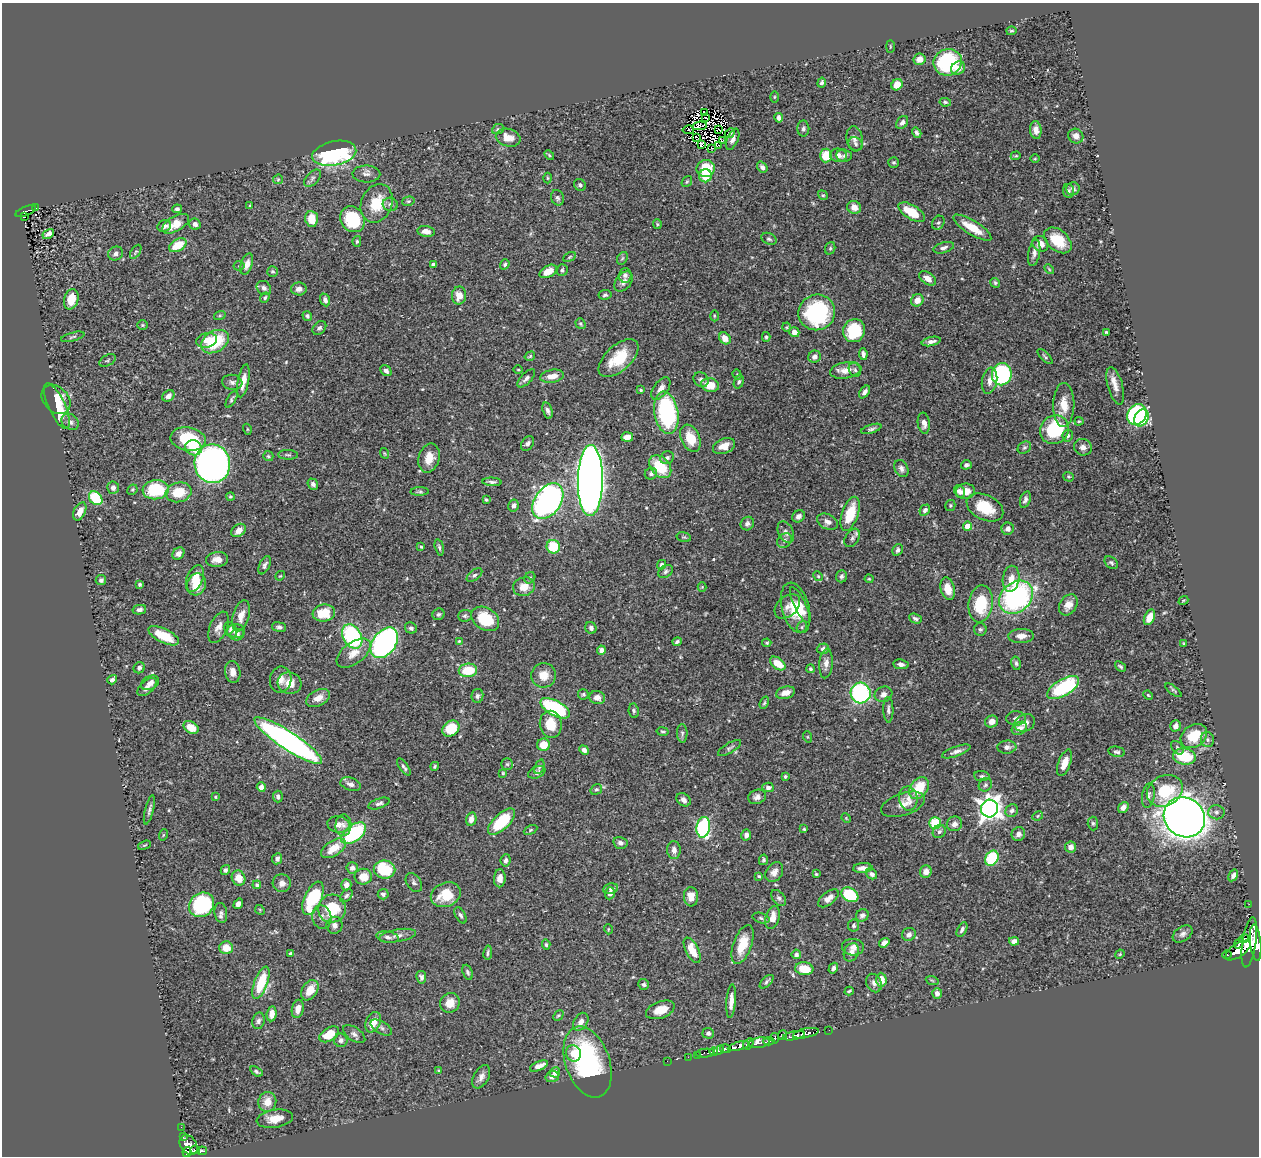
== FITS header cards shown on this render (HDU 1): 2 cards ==
NAXIS1  =                 1257
NAXIS2  =                 1154

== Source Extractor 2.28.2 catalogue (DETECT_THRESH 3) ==
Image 1257 x 1154 px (HDU 1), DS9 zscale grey, 1 PNG px = 1 image px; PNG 1261 x 1158 px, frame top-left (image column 1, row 1154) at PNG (2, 3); each listed source drawn as its Kron ellipse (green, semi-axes under 4 px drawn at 4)
Background 0.433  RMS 0.018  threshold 0.053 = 3 sigma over >= 5 px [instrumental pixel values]
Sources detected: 523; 5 with non-positive FLUX_AUTO (blend fragments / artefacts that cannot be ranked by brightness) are neither listed nor drawn; of the other 518, the 500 brightest by FLUX_AUTO listed and drawn (18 fainter detections omitted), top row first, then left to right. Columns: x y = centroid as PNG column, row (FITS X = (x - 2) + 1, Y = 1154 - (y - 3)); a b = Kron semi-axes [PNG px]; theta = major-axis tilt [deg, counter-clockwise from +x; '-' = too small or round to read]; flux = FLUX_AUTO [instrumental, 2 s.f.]
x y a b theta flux
1011 31 5 4 - 1.7
890 47 6 3 90 1.3
920 59 6 5 - 11
948 62 14 13 - 100
958 68 7 6 - 10
822 83 5 4 - 2.5
897 85 6 5 - 17
774 97 6 4 89 1.2
945 102 6 4 -10 2.3
705 112 4 2 - 1.7
705 118 3 2 - 1.4
779 118 4 4 - 4.2
902 122 7 5 54 4.3
700 126 7 4 6 1.6
498 129 6 5 - 2
718 129 3 2 - 1.7
803 129 8 6 89 3.1
688 130 6 2 11 2
1036 130 9 5 -84 6.7
730 133 5 4 - 1.6
917 133 5 4 - 3.3
1076 136 8 7 - 7.3
696 137 3 2 - 1.6
508 138 12 9 -13 15
733 139 11 5 67 5.9
855 139 13 8 -81 6
722 141 3 2 - 2.1
855 144 7 6 - 3
701 145 3 2 - 1.2
719 145 3 2 - 1.1
712 148 4 2 - 1
334 153 22 12 11 220
549 155 6 3 -46 1.4
826 155 7 6 - 26
838 155 8 6 -9 6.9
844 156 8 6 -5 3
1016 156 5 4 - 1.6
1035 159 4 3 - 1
894 163 5 5 - 2
762 167 6 4 -53 3.8
706 168 9 8 - 35
366 174 14 8 -1 5.7
705 176 6 6 - 25
312 178 10 6 46 3.4
547 178 5 3 - 1.3
278 179 5 4 - 1.5
687 182 6 4 53 1.7
580 185 6 5 - 2.8
1073 189 7 6 - 4.3
1068 191 7 5 -81 2.7
823 195 5 4 - 1.7
557 198 8 6 -71 2.8
408 201 6 4 18 1.7
377 203 20 15 67 33
390 204 7 6 - 3.6
250 205 4 3 - 1.2
854 207 7 6 - 8.5
36 208 2 2 - 1.3
177 209 5 4 - 2.7
26 211 11 4 21 89
912 212 15 7 -31 32
24 217 4 2 - 10
312 219 8 6 -85 23
353 219 14 11 -53 66
938 223 7 6 - 2.8
176 224 15 7 29 22
195 224 6 5 - 5.4
657 224 5 4 - 1.4
164 226 7 5 28 3.3
972 228 22 7 -32 25
426 231 9 5 -9 8.8
48 234 6 4 31 7.1
769 239 8 5 -26 2.6
1058 240 16 10 -40 31
357 241 5 4 - 1.8
1040 244 8 7 - 11
178 245 9 6 31 27
830 248 6 5 - 2.1
944 248 10 5 16 4.1
136 252 8 4 56 1.9
116 253 7 6 - 4.3
1034 253 13 6 80 6
569 257 7 4 28 1.5
622 258 7 5 58 1.9
247 264 11 5 71 9.6
433 264 4 3 - 3
505 264 5 4 - 2.5
239 266 5 5 - 1.6
1049 269 6 3 -46 1.3
562 270 6 5 - 2.7
273 271 5 5 - 2
548 271 9 5 31 16
625 275 7 6 - 4.3
927 278 9 6 -35 8
623 282 11 7 52 6.6
995 283 5 4 - 2.1
264 288 8 6 -42 4.1
299 289 8 6 -1 5.5
605 295 6 5 - 2.4
459 296 9 7 89 13
265 298 5 4 - 1.9
71 299 10 7 75 22
325 300 6 4 -66 4.1
917 300 6 6 - 10
817 312 18 17 - 140
220 315 6 4 19 1.6
307 316 5 4 - 2.9
714 316 5 3 - 1.3
580 324 6 4 -53 1.7
142 325 5 4 - 1.6
786 327 4 4 - 1.3
319 328 8 6 47 3.2
854 331 12 11 - 62
794 332 5 4 - 7.1
1106 332 3 3 - 1.3
73 337 12 3 15 2.1
766 337 5 4 - 1.8
725 338 6 5 - 9.8
207 340 10 7 13 9.2
931 341 9 4 13 4.7
215 342 15 10 31 58
863 354 6 3 -81 3.3
530 356 5 3 - 1.5
815 357 6 6 - 6.3
1045 357 10 3 -44 2
618 358 24 13 42 39
107 360 9 5 30 2.4
518 369 5 3 - 1.1
846 370 16 8 10 11
855 370 7 5 -58 2.7
386 371 6 4 -41 4.7
1002 374 11 10 - 170
737 375 5 4 - 1.4
552 376 12 6 10 12
526 378 11 5 46 3.9
701 380 8 6 -41 3.8
243 381 17 5 79 13
989 381 13 7 79 7.8
232 382 10 7 -8 4.3
739 382 7 5 68 2.3
710 385 9 7 -8 18
1115 386 19 7 -74 9.6
661 389 13 7 53 8.3
641 390 4 3 - 1.6
865 392 7 4 52 4.6
168 396 7 5 38 5.5
56 399 16 12 -47 25
232 399 9 3 61 2.4
1064 405 22 10 89 21
57 406 25 8 -65 31
548 411 8 5 -72 3.6
666 413 21 12 -80 140
1137 415 11 9 58 120
1141 418 9 6 63 150
1079 421 4 4 - 1.4
70 422 9 7 -39 5.2
924 423 10 6 -82 7.3
247 429 5 3 - 1.1
871 429 10 4 18 3.1
1055 430 15 14 - 78
1068 435 6 5 - 3.3
627 437 6 4 6 9
690 438 14 9 -66 24
188 439 18 12 -10 56
528 444 8 6 54 3.2
724 446 11 7 22 14
1083 447 9 8 - 6.5
194 448 8 7 - 22
1024 448 7 5 36 2.5
384 453 5 3 - 1.1
288 455 10 4 -2 2.4
268 456 5 5 - 1.7
429 458 15 10 75 16
667 458 7 6 - 4.1
212 464 19 18 - 530
966 465 5 4 - 3.4
660 467 13 9 -48 42
901 469 9 6 -63 4.9
651 474 6 5 - 2.9
1068 477 5 4 - 1.6
590 481 35 12 89 1600
492 482 9 4 -3 3.2
313 484 6 5 - 3.8
113 488 6 6 - 5
132 490 5 5 - 1.5
156 490 13 9 6 67
420 491 9 4 1 2.3
959 491 6 5 - 5.5
965 491 9 7 7 13
179 492 13 9 13 27
230 497 4 4 - 1.9
96 498 8 5 -45 49
486 499 3 3 - 1.9
1025 500 8 5 70 3.9
548 501 20 13 54 490
513 505 6 5 - 4.4
950 505 6 5 - 1.8
985 507 19 12 -27 38
925 510 6 4 47 2.9
80 511 10 5 63 11
850 514 18 8 71 37
799 516 7 5 40 4.5
828 522 11 7 -26 6.3
747 524 7 6 - 3.7
968 526 4 4 - 24
1008 529 6 6 - 5.3
239 530 8 6 37 9.9
786 532 11 7 -63 4.8
684 537 7 4 -14 2.1
852 538 10 6 58 3.7
785 540 8 6 47 3.8
421 547 3 3 - 1.6
439 547 8 4 -77 2.5
553 547 7 6 - 46
898 550 6 5 - 3.7
178 553 6 5 - 5.5
217 559 11 7 6 10
1111 563 7 5 -41 2.4
265 565 10 5 65 3.7
661 565 5 4 - 2.9
666 571 8 5 36 3
474 575 9 5 39 3.4
280 576 5 4 - 1.3
818 576 5 4 - 1.4
841 576 6 5 - 3.3
530 578 6 5 - 2.3
195 579 14 8 68 17
869 579 4 4 - 1.2
1011 579 13 8 82 12
101 580 5 5 - 3.1
140 584 4 3 - 2.4
197 584 11 9 74 22
524 587 11 9 17 16
702 587 4 4 - 1.2
948 589 11 7 -76 18
1016 597 19 14 42 230
1183 600 5 2 - 1.2
981 604 18 12 82 54
800 605 20 6 -64 13
1068 605 11 8 58 10
787 607 14 10 41 8.4
796 608 26 13 -74 34
139 610 7 4 12 3.8
324 613 11 8 8 28
438 614 6 5 - 2.8
241 616 16 8 74 11
465 616 7 6 - 2.3
1149 617 8 5 66 15
915 618 6 4 -23 2.7
485 619 15 11 -33 49
219 627 16 8 67 8.6
279 627 7 5 -9 3.4
802 627 6 5 - 1.8
411 628 6 5 - 3.2
591 628 6 5 - 3.9
980 629 6 6 - 2.6
231 630 8 6 -65 3.9
236 631 9 6 1 4.6
237 635 7 5 22 3.7
164 636 17 7 -26 26
352 636 13 9 -61 130
1021 636 13 7 2 8.9
459 641 3 3 - 1.2
677 642 5 3 - 2.4
384 643 17 11 53 370
767 643 4 4 - 1.7
1184 644 3 3 - 1.5
823 649 6 5 - 3.2
601 650 4 4 - 6.1
354 653 20 10 36 15
778 663 9 5 -36 21
826 663 15 6 85 7.3
1016 663 7 5 -75 2.7
901 664 8 5 -8 4.1
1120 667 6 4 -40 2.3
139 668 6 5 - 3.6
810 669 4 4 - 2.4
468 670 9 7 8 37
233 672 11 7 -83 8.9
544 675 12 12 - 16
112 680 5 4 - 3.6
281 680 13 10 80 9.6
150 683 9 6 28 5.3
290 683 12 10 -15 15
147 687 11 6 41 6.8
1063 688 18 8 30 99
1173 690 10 3 -39 1.8
786 693 10 6 15 9.2
861 693 10 10 - 170
583 694 5 5 - 2.2
883 694 9 7 21 5.9
1148 695 5 4 - 1.4
477 696 7 6 - 3
318 698 13 8 27 11
597 698 8 6 -14 8.6
764 703 6 4 70 1.9
555 708 16 7 -28 130
888 710 13 5 -89 4
634 711 7 5 -81 2.2
1016 718 10 7 1 4.7
992 722 7 6 - 7.1
1025 723 11 8 26 7.5
551 724 13 11 -83 25
1175 726 5 5 - 6.5
191 727 8 6 -31 16
451 728 9 7 41 38
1019 728 8 6 30 7.5
662 731 6 4 -11 1.7
682 733 9 5 -88 2.9
1194 736 14 11 36 33
808 737 6 4 -71 1.3
1207 740 7 6 - 3.5
288 741 40 9 -33 490
544 745 6 6 - 21
1007 747 9 6 4 5.3
729 748 13 5 30 3.3
1177 748 7 5 -50 2.7
584 750 5 4 - 4.5
956 751 15 5 20 5.5
1117 752 8 5 -10 3.2
1184 756 11 8 -10 50
1065 763 14 6 70 15
507 764 5 5 - 2
435 766 4 4 - 1.9
404 767 10 4 -55 2.9
539 767 8 4 67 2.1
537 772 9 5 22 3.9
503 773 3 3 - 1.3
785 776 4 3 - 2
982 776 8 5 -6 2.5
351 784 10 6 -17 5.3
985 785 7 6 - 2.7
261 787 5 4 - 6.6
768 787 6 5 - 4.2
919 788 12 8 54 36
596 789 6 5 - 2
1165 791 19 15 28 49
1148 795 12 6 80 4.6
215 797 4 3 - 1.2
278 797 6 5 - 4.2
757 797 9 7 20 5.4
908 798 12 9 -81 9.4
683 800 8 6 -35 4.6
379 803 11 5 19 3.7
903 804 23 11 18 14
1123 807 6 4 52 6.3
989 808 9 8 - 1000
149 810 15 3 76 3.5
1012 811 7 6 - 3.8
1216 812 8 7 - 4.1
1038 816 6 4 24 1.5
1184 817 21 19 -35 1600
846 818 5 4 - 1.1
471 819 7 5 77 8.3
501 822 17 8 44 59
935 823 6 5 - 50
1093 823 7 5 -87 2.1
338 824 11 8 -10 7.7
954 824 8 7 - 6.3
343 825 11 8 86 6.7
703 827 10 6 82 180
804 829 4 3 - 1.5
530 830 7 4 28 1.6
939 832 7 6 - 3.8
354 833 14 8 39 110
1018 834 7 6 - 5.4
163 835 6 3 71 1.3
746 835 5 5 - 4.3
620 843 7 6 - 4.3
145 845 7 3 21 1.3
1071 847 5 5 - 6.7
333 848 14 7 33 20
674 850 9 6 -86 6.2
992 858 8 6 56 78
277 859 5 5 - 3.9
506 860 6 5 - 3.6
763 860 5 4 - 2.5
352 868 6 5 - 5.2
863 868 10 5 4 6.7
225 870 5 4 - 3
384 870 11 9 -9 58
774 872 11 8 54 7.4
926 872 6 5 - 7.2
816 874 3 3 - 1.4
871 874 6 5 - 3.8
1233 875 6 4 58 4.6
759 876 4 3 - 1.5
363 877 9 8 - 15
238 878 8 6 -64 14
500 878 9 6 87 8.3
414 882 10 7 -55 3.7
282 883 9 9 - 7
257 885 4 3 - 2.3
346 885 6 5 - 6.3
610 889 8 5 9 2.7
610 893 6 4 71 5.5
383 894 5 5 - 3
446 895 15 12 23 31
850 895 9 6 -32 64
346 896 7 5 50 2.7
691 897 9 7 -85 11
313 898 18 8 66 68
779 898 9 6 -51 3.4
828 898 12 6 38 8.8
238 904 5 4 - 4.9
1249 904 2 2 - 4.3
202 905 13 11 42 100
332 909 14 13 - 48
260 910 5 4 - 1.2
221 913 10 6 -82 4
460 915 9 5 -60 3
862 915 6 6 - 3.8
322 917 12 9 -77 7.3
761 918 8 5 -17 2.5
772 918 12 7 75 14
335 925 8 8 - 5.5
854 926 6 5 - 2.2
608 929 5 3 - 1
962 929 8 4 61 3.4
909 934 7 6 - 5.2
1183 934 11 7 35 4.8
398 936 18 6 10 7.4
388 937 11 5 -11 4.6
1244 938 5 3 - 110
1014 941 5 4 - 5.6
1249 942 25 7 81 2000
884 943 5 4 - 5.3
1239 943 5 3 - 240
1256 943 18 5 -84 1400
743 944 20 9 70 27
546 945 5 4 - 2
853 947 11 8 -3 6.9
226 948 6 6 - 17
692 950 14 6 -63 20
1238 950 15 6 34 1200
851 952 9 7 64 7.4
488 953 7 3 82 2.4
290 954 4 3 - 1.7
796 954 5 4 - 4
1120 954 5 3 - 1.2
1227 955 4 3 - 68
833 968 6 4 59 3.5
804 969 9 6 -8 27
467 972 8 5 -68 2.7
421 977 6 5 - 4.1
881 980 7 5 -86 13
932 980 6 4 -19 1.7
767 982 8 4 44 3
261 983 17 6 70 42
874 983 9 7 -63 5.5
644 984 5 5 - 2.7
310 990 11 7 57 17
849 991 4 2 - 1.7
937 993 5 5 - 5.6
731 1001 17 4 86 9.5
450 1003 10 9 - 15
298 1009 9 6 77 10
660 1010 15 8 20 18
272 1014 7 5 83 9.2
558 1015 6 4 46 1.7
258 1021 8 6 76 3.7
373 1022 11 7 66 14
581 1022 10 6 57 8.1
381 1028 12 6 -31 3.9
829 1030 2 2 - 6.6
708 1033 5 5 - 3.8
806 1033 13 4 12 530
329 1034 11 6 32 28
354 1034 12 6 -35 4.6
782 1035 5 3 - 100
794 1036 11 4 11 400
775 1038 5 4 - 120
341 1040 7 6 - 3.6
769 1041 5 3 - 130
759 1043 11 5 8 220
748 1044 6 4 58 92
739 1046 11 4 16 650
726 1049 5 3 - 170
718 1050 5 3 - 230
714 1051 4 3 - 140
573 1053 8 7 - 12
705 1053 9 3 5 54
697 1055 3 2 - 31
688 1057 2 2 - 5.8
667 1061 2 2 - 3.7
587 1062 37 22 -71 180
539 1066 9 4 23 9.4
439 1070 4 3 - 1.2
256 1071 7 4 -33 2.5
555 1072 5 5 - 9.3
481 1077 13 7 61 7.3
552 1077 7 5 16 4.8
267 1102 10 9 - 15
275 1119 18 9 9 15
181 1127 2 2 - 3.3
183 1136 3 3 - 11
189 1145 11 8 -54 310
195 1150 4 3 - 25
202 1151 5 3 - 62
187 1152 5 4 - 170
At the frame edge (FLAGS 8, measured only in part): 1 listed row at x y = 1256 943
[18 fainter detections neither listed nor drawn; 5 non-positive-flux detections neither listed nor drawn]